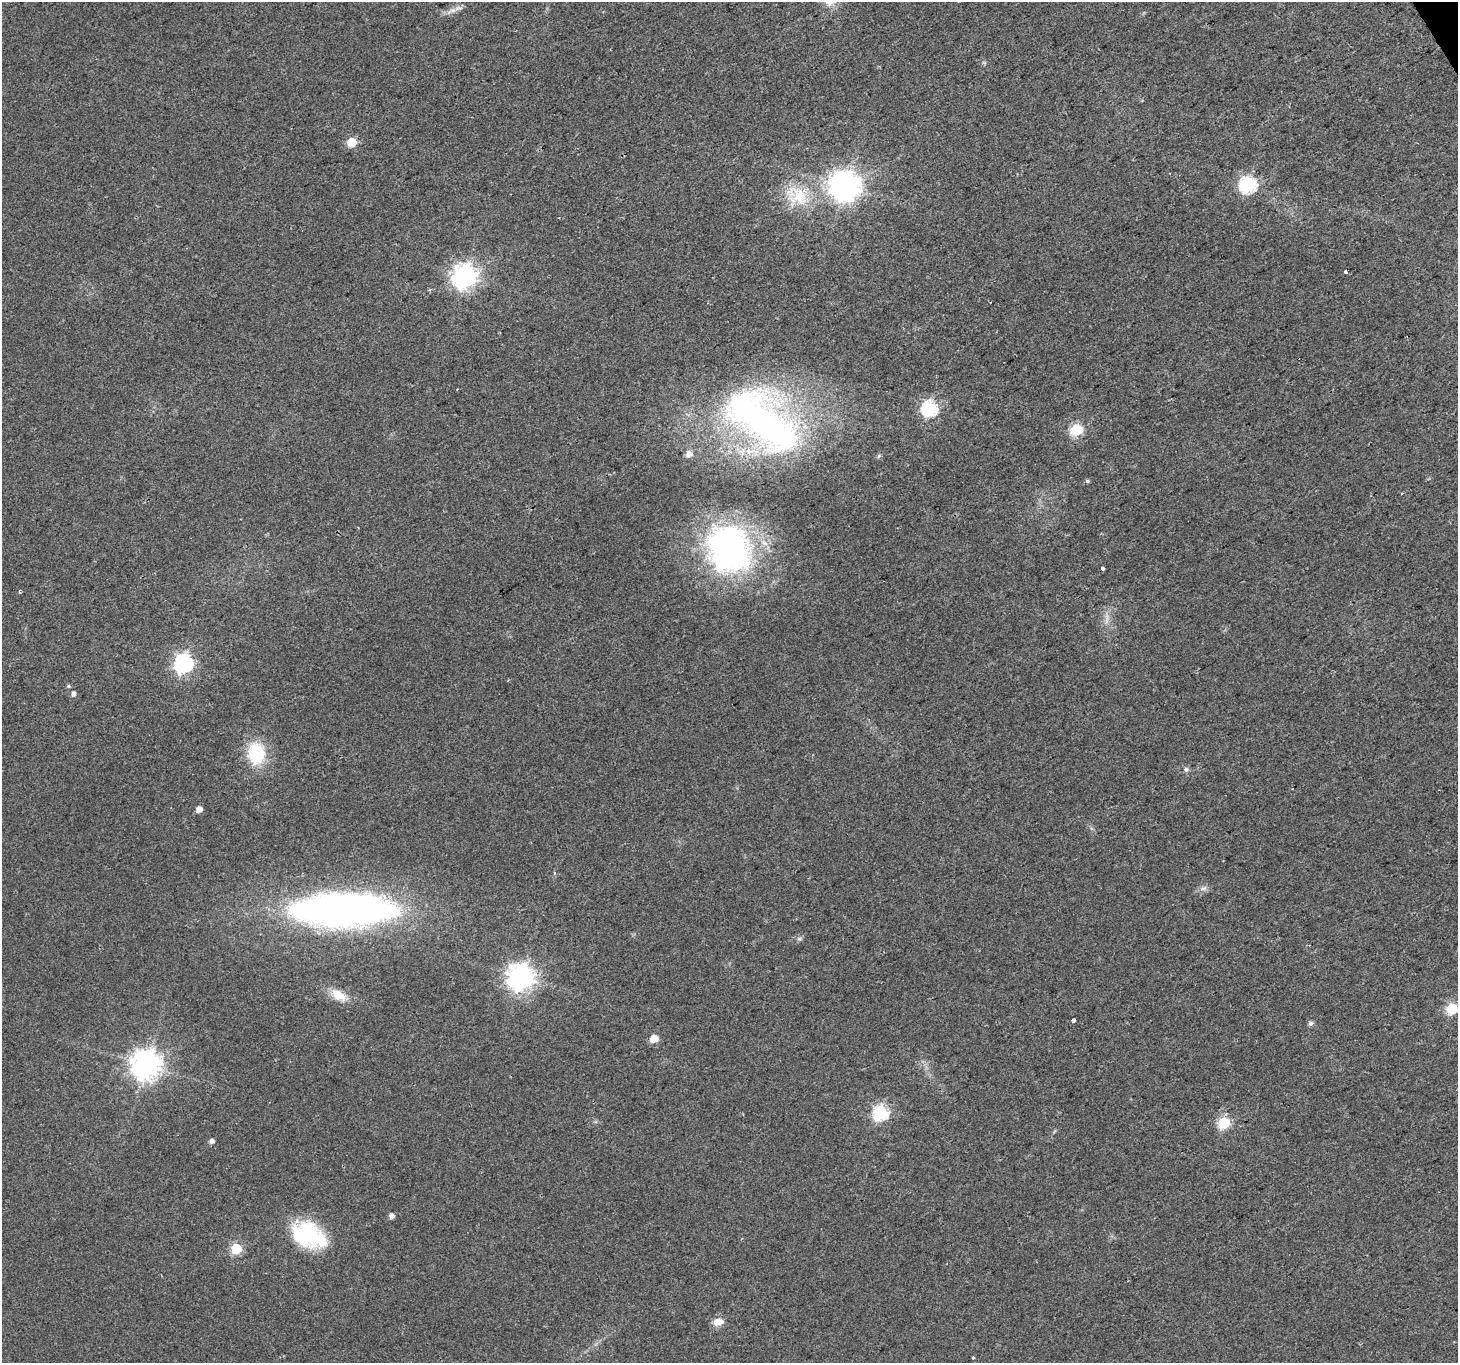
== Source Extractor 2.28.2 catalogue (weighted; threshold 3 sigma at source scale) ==
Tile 10 of 4 x 4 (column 2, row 3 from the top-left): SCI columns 1460-2915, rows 1530-2890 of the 5826 x 5719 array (HDU 1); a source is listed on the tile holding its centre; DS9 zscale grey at full resolution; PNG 1460 x 1365 px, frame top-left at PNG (2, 2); no overlay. Shown black and unused: <1% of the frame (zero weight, under 2 of 3 exposures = <1% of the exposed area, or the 3 px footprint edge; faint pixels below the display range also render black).
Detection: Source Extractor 2.28.2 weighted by HDU 2 'WHT'; one run over the whole footprint, this tile lists its part. Background 0.0247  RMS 0.0056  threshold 0.025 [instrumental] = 3 sigma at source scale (4.5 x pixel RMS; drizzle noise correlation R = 1.50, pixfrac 1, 0.0396/0.0396 arcsec/px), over >= 5 px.
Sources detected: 43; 2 inside a brighter object's white glare — not listed; the other 41 listed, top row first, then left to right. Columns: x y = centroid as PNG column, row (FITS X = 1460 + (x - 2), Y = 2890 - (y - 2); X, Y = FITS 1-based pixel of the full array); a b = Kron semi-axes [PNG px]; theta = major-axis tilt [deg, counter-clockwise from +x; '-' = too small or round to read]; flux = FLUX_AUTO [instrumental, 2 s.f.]
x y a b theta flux
458 8 14 5 6 2.7
351 142 6 5 - 23
1248 185 8 7 - 130
844 186 9 9 - 810
797 196 36 27 -26 28
1346 272 3 3 - 3.9
464 276 9 8 - 420
929 409 7 7 - 130
763 421 101 48 -39 220
1077 430 6 6 - 57
689 454 7 6 - 3.3
879 456 6 5 - 0.89
1087 481 5 4 - 0.93
1401 494 3 2 - 0.58
729 549 59 51 -64 150
1103 569 3 3 - 6.6
1107 619 16 4 87 3
183 663 8 7 - 210
68 686 5 5 - 0.77
73 694 6 5 - 1.9
256 753 22 17 -86 30
1186 769 7 6 - 1.5
199 809 6 5 - 3.6
1203 888 12 6 12 2.3
343 910 95 30 1 310
799 939 8 4 19 1
520 977 9 9 - 560
338 995 21 11 -32 9
1452 1008 6 6 - 44
1074 1020 4 3 - 17
1310 1023 6 6 - 1.7
654 1039 6 5 - 10
146 1065 9 9 - 780
880 1113 7 7 - 100
1224 1123 6 6 - 44
212 1141 5 5 - 2.4
391 1216 5 5 - 2.6
309 1234 36 27 -65 39
236 1249 6 6 - 45
718 1322 15 10 12 4.5
973 1358 3 3 - 0.93